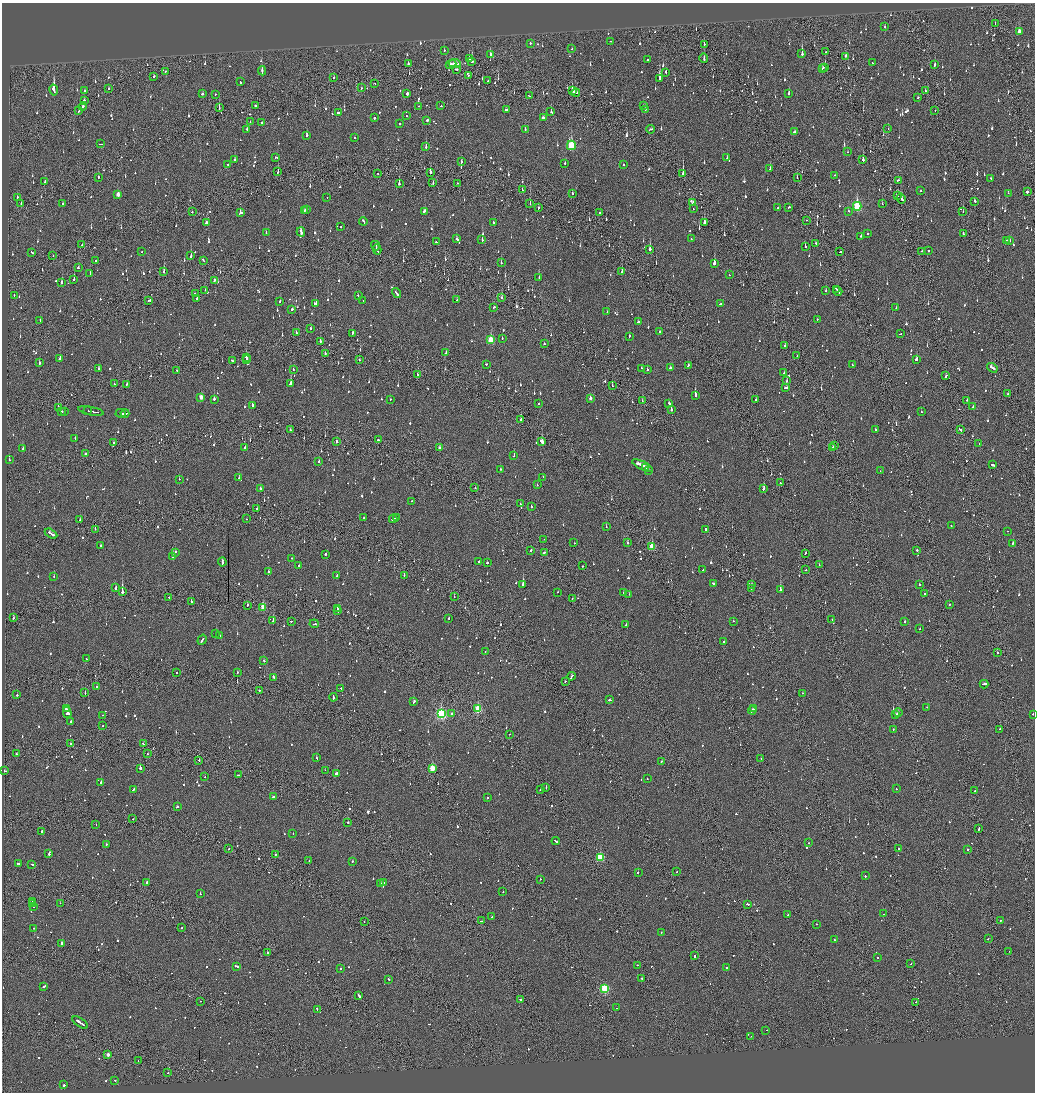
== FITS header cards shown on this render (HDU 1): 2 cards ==
NAXIS1  =                 2065
NAXIS2  =                 2180

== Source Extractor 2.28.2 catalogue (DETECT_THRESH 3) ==
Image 2065 x 2180 px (HDU 1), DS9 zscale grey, zoomed out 1/2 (1 PNG px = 2 x 2 image px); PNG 1037 x 1094 px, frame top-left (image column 1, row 2179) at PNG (2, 3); each listed source drawn as its Kron ellipse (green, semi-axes under 4 px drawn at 4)
Background -0.13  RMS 0.093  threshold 0.28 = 3 sigma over >= 5 px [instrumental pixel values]
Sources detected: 1615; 107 cannot appear on this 1/2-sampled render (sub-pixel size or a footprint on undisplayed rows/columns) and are neither listed nor drawn; of the other 1508, the 500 brightest by FLUX_AUTO listed and drawn (1008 fainter detections omitted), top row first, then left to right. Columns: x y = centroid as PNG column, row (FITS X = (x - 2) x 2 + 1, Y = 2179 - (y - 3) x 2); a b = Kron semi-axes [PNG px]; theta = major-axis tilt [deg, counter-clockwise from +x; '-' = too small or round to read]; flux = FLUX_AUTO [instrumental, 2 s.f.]
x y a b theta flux
995 23 2 1 - 62
885 27 2 2 - 58
1019 32 3 2 - 180
610 41 2 1 - 120
530 43 2 2 - 100
704 45 4 1 - 120
572 49 2 2 - 63
444 50 2 2 - 66
826 52 2 1 - 100
490 54 2 2 - 350
802 54 4 2 - 280
846 56 3 2 - 140
469 58 3 2 - 500
704 58 4 1 - 230
647 59 2 2 - 190
472 61 3 2 - 2800
455 63 6 2 -8 260
872 63 2 2 - 59
408 64 2 2 - 160
451 64 5 2 - 190
935 65 3 2 - 190
825 67 3 1 - 140
456 69 3 2 - 96
822 69 4 2 - 69
165 71 2 2 - 61
262 71 4 2 - 180
666 72 3 2 - 71
468 75 2 1 - 55
154 76 2 2 - 66
334 78 2 2 - 60
659 79 4 2 - 660
488 80 3 2 - 110
240 82 2 2 - 120
375 83 2 2 - 59
109 88 2 1 - 120
361 88 3 1 - 98
54 90 5 2 - 1900
85 90 2 2 - 72
572 91 3 3 - 270
925 91 2 1 - 120
407 93 2 2 - 1700
576 93 4 2 - 190
202 94 2 2 - 110
215 94 2 2 - 97
789 94 2 2 - 340
529 96 3 1 - 65
918 97 2 2 - 77
84 100 2 2 - 620
255 105 2 2 - 77
643 105 2 2 - 120
83 106 4 2 - 520
418 106 2 2 - 55
441 106 2 2 - 55
219 107 3 1 - 110
645 109 2 2 - 180
507 110 3 2 - 2900
935 110 2 1 - 62
79 111 3 2 - 120
551 112 2 2 - 85
339 113 2 2 - 1100
406 116 2 2 - 120
374 118 2 2 - 420
543 118 3 2 - 170
427 120 2 2 - 1400
250 122 2 2 - 55
261 122 2 2 - 790
400 124 2 2 - 400
888 128 2 1 - 140
247 129 2 2 - 230
525 129 3 2 - 110
650 129 4 2 - 110
794 132 3 2 - 98
306 135 3 2 - 110
355 138 2 2 - 77
100 144 3 1 - 530
571 145 5 3 - 1100
426 147 3 2 - 140
847 152 2 1 - 57
275 157 2 2 - 120
727 158 2 2 - 62
235 160 3 2 - 93
863 160 3 2 - 250
462 162 2 2 - 250
565 163 2 2 - 100
228 165 2 2 - 68
623 165 2 2 - 280
770 169 2 2 - 68
278 172 3 1 - 100
430 172 3 2 - 760
378 173 2 1 - 55
683 174 3 2 - 430
835 175 2 2 - 73
98 177 2 2 - 98
797 178 3 2 - 72
991 178 2 2 - 70
898 180 2 2 - 63
45 182 2 2 - 56
433 183 2 1 - 99
457 183 2 1 - 81
399 184 3 2 - 220
522 190 4 2 - 140
921 191 2 2 - 57
1027 192 3 2 - 520
572 193 2 2 - 77
1008 193 2 2 - 92
118 194 3 2 - 170
897 196 3 2 - 110
17 197 2 2 - 100
327 197 2 1 - 56
901 198 5 2 - 170
975 201 2 2 - 140
21 203 2 2 - 59
692 203 3 2 - 72
63 204 3 2 - 120
530 204 3 1 - 130
882 204 2 2 - 110
857 206 4 3 - 1600
789 207 3 2 - 120
538 208 3 2 - 76
778 208 2 2 - 61
306 209 2 2 - 69
693 209 2 1 - 73
304 210 2 2 - 80
424 211 3 2 - 120
848 211 2 2 - 55
963 211 2 1 - 81
192 212 2 2 - 130
600 212 2 2 - 63
240 213 4 3 - 140
806 220 2 1 - 55
363 221 4 2 - 150
493 222 2 2 - 98
207 223 3 2 - 100
704 223 3 2 - 180
341 227 2 2 - 68
301 232 5 2 - 180
266 233 2 2 - 81
868 234 2 2 - 75
963 234 3 2 - 85
861 236 2 2 - 110
457 239 3 2 - 62
691 239 2 2 - 67
482 240 3 2 - 120
1006 240 2 2 - 61
1009 240 2 2 - 85
436 242 2 2 - 78
816 243 2 2 - 73
82 245 2 1 - 62
375 246 5 2 - 150
805 246 3 2 - 110
377 249 5 1 - 200
650 249 3 2 - 1800
929 250 2 1 - 67
142 251 2 1 - 59
922 251 2 2 - 85
32 252 2 2 - 83
840 252 3 2 - 110
53 255 2 1 - 62
191 256 2 2 - 170
96 260 2 2 - 100
203 260 3 2 - 79
501 263 2 2 - 59
714 263 3 2 - 790
78 268 2 2 - 67
622 271 3 2 - 79
164 272 3 2 - 320
90 274 2 2 - 68
729 275 2 1 - 75
539 277 2 1 - 130
74 279 2 2 - 190
214 280 3 2 - 130
62 283 2 2 - 180
836 289 3 2 - 150
205 290 2 1 - 76
826 291 2 2 - 55
838 291 5 2 - 240
195 293 2 2 - 100
396 293 5 2 - 210
14 295 2 2 - 60
358 295 2 2 - 130
197 298 2 2 - 63
502 298 2 2 - 59
149 300 3 1 - 170
457 300 2 2 - 120
280 301 2 2 - 55
363 301 2 1 - 96
316 303 3 2 - 230
720 304 3 2 - 200
494 307 2 2 - 110
896 308 2 2 - 83
292 309 2 2 - 69
607 312 2 2 - 97
817 319 2 2 - 63
40 320 2 2 - 87
638 322 2 2 - 65
311 328 2 2 - 100
296 332 2 2 - 78
659 332 2 2 - 60
352 333 3 2 - 65
900 334 3 1 - 120
629 336 3 2 - 110
502 338 2 2 - 62
491 340 3 3 - 720
320 341 2 2 - 180
544 343 2 2 - 62
785 346 2 2 - 390
325 353 2 2 - 76
446 353 2 2 - 57
797 356 2 1 - 62
246 357 3 2 - 160
60 359 3 2 - 96
247 359 2 1 - 120
359 359 2 2 - 86
916 359 3 2 - 150
232 361 4 2 - 130
39 363 2 2 - 150
486 364 2 2 - 92
688 365 2 2 - 60
852 365 2 2 - 67
642 368 3 2 - 88
670 368 3 2 - 62
992 368 6 2 -34 200
98 369 2 2 - 270
293 369 2 1 - 55
176 370 2 2 - 87
647 370 2 2 - 96
784 373 2 2 - 160
418 375 2 2 - 120
946 376 4 2 - 130
786 381 2 2 - 91
114 384 2 1 - 83
127 384 3 2 - 58
291 384 4 2 - 270
612 386 2 2 - 98
786 387 4 2 - 240
1008 394 2 1 - 56
695 396 3 2 - 1500
201 397 3 2 - 180
590 398 3 2 - 82
214 399 2 2 - 320
390 399 2 2 - 55
756 400 2 2 - 66
967 400 2 2 - 68
642 401 2 2 - 67
539 403 2 2 - 82
669 403 3 2 - 95
252 406 4 2 - 190
58 407 3 2 - 58
973 407 2 2 - 70
88 410 2 2 - 120
671 410 2 2 - 230
61 411 2 2 - 79
64 411 2 2 - 90
91 411 13 2 -11 440
921 412 2 2 - 71
121 413 5 2 - 190
125 413 4 1 - 160
521 419 2 2 - 260
960 429 4 2 - 260
290 430 2 2 - 62
875 430 2 2 - 94
75 438 2 2 - 120
378 440 2 2 - 190
337 442 2 2 - 120
542 442 4 2 - 550
113 443 2 2 - 59
979 444 2 2 - 93
834 446 2 2 - 120
832 447 3 2 - 170
23 448 3 2 - 70
245 448 3 2 - 170
439 448 3 2 - 73
86 454 2 1 - 110
514 456 3 2 - 130
9 460 2 2 - 170
319 461 2 2 - 91
992 465 3 2 - 220
642 466 11 2 -25 460
645 467 3 2 - 150
500 469 2 2 - 66
648 470 3 1 - 120
880 471 2 2 - 60
543 477 2 2 - 67
239 478 2 2 - 70
179 479 2 2 - 74
780 483 2 2 - 89
537 485 2 2 - 78
475 488 2 2 - 68
260 489 2 2 - 97
763 489 2 2 - 190
412 501 2 2 - 73
520 504 2 2 - 59
531 506 2 2 - 55
257 509 2 2 - 56
364 518 2 2 - 67
396 518 2 2 - 100
246 519 2 1 - 86
393 519 4 2 - 170
80 520 2 1 - 190
951 526 2 2 - 83
606 527 2 2 - 82
95 529 2 1 - 69
706 529 3 2 - 190
1007 531 2 1 - 67
51 534 7 2 -29 230
544 539 2 1 - 65
574 543 2 1 - 57
627 543 2 2 - 92
1013 543 3 2 - 160
100 546 2 2 - 150
652 546 3 2 - 530
531 550 2 2 - 340
917 550 2 2 - 210
175 552 3 2 - 100
545 552 3 2 - 75
805 553 3 1 - 72
325 554 2 2 - 570
173 557 2 2 - 270
292 558 2 2 - 66
478 561 3 2 - 120
222 562 4 2 - 260
487 563 2 2 - 74
299 565 2 2 - 62
819 565 2 1 - 63
583 566 2 2 - 100
703 570 2 2 - 94
806 570 2 2 - 97
269 572 3 2 - 120
404 575 2 1 - 58
54 576 2 2 - 66
337 576 2 2 - 90
714 583 3 2 - 170
523 584 3 2 - 620
751 584 2 2 - 77
919 585 2 2 - 55
116 588 3 2 - 140
751 589 2 1 - 76
780 590 2 2 - 690
122 592 3 2 - 1300
557 592 2 2 - 60
623 592 2 2 - 64
629 594 2 2 - 55
924 594 2 2 - 79
169 597 2 2 - 67
454 597 2 1 - 68
572 598 2 2 - 65
191 601 2 1 - 73
949 604 2 2 - 110
247 605 3 2 - 61
263 607 3 3 - 450
337 608 3 1 - 89
338 611 3 1 - 140
13 618 2 2 - 140
449 618 2 2 - 69
832 620 2 1 - 160
273 621 2 2 - 430
291 621 3 2 - 120
733 621 2 2 - 69
905 622 2 2 - 170
314 624 4 2 - 170
626 625 2 2 - 67
920 629 2 2 - 65
216 633 2 2 - 130
220 636 2 2 - 62
202 640 5 2 - 190
724 641 2 2 - 130
485 652 2 2 - 58
997 653 2 2 - 62
86 659 2 1 - 57
264 661 2 2 - 65
176 672 2 1 - 160
237 672 2 2 - 77
572 676 4 2 - 360
273 677 2 2 - 280
565 681 2 2 - 58
984 684 4 2 - 880
97 687 2 2 - 220
341 688 2 2 - 60
259 690 2 2 - 130
85 692 3 1 - 97
802 693 2 2 - 55
17 695 2 2 - 120
333 697 4 2 - 190
610 700 3 2 - 110
414 702 4 2 - 130
927 707 2 2 - 120
754 708 3 2 - 200
66 709 3 1 - 110
478 709 3 3 - 1200
752 710 4 2 - 230
67 712 5 2 - 280
898 712 4 2 - 160
441 714 4 3 - 2900
452 714 2 2 - 460
896 714 3 1 - 90
1033 714 2 2 - 68
102 715 2 2 - 82
71 722 2 2 - 67
103 725 2 2 - 62
893 729 2 2 - 57
1000 729 2 2 - 270
510 734 2 1 - 69
70 744 2 1 - 67
143 744 2 1 - 180
17 754 2 2 - 63
147 754 2 1 - 57
316 758 2 2 - 92
761 758 2 2 - 110
199 760 2 2 - 210
661 761 2 2 - 78
140 768 2 2 - 1300
432 768 3 3 - 570
325 770 2 1 - 62
5 771 2 2 - 120
336 773 3 2 - 310
238 775 2 2 - 75
205 777 2 2 - 58
647 779 2 2 - 98
101 782 2 2 - 190
546 788 2 2 - 180
133 789 3 2 - 91
896 789 2 2 - 60
540 790 2 2 - 69
975 791 2 1 - 70
273 797 3 2 - 110
487 798 2 2 - 57
177 807 3 2 - 100
133 819 2 2 - 100
348 822 2 2 - 190
96 824 2 1 - 75
979 828 3 1 - 150
42 831 2 2 - 330
293 834 2 2 - 76
556 841 4 2 - 150
809 843 2 1 - 60
106 844 2 2 - 110
899 848 2 1 - 55
229 849 2 2 - 88
967 849 2 2 - 580
49 853 3 2 - 150
275 855 2 1 - 65
600 857 3 3 - 1100
309 861 2 2 - 66
352 861 2 2 - 110
18 863 3 2 - 170
32 864 2 2 - 64
638 872 2 2 - 100
677 872 2 2 - 61
865 876 2 2 - 190
540 879 2 1 - 78
147 882 2 2 - 190
381 883 3 1 - 76
384 883 3 2 - 64
503 891 2 2 - 130
200 894 2 2 - 72
33 902 2 2 - 260
60 903 2 2 - 120
32 904 2 2 - 120
748 904 3 2 - 220
34 907 2 2 - 58
884 914 2 1 - 140
788 915 2 1 - 89
492 917 2 1 - 79
1000 920 2 1 - 92
481 921 3 2 - 77
364 922 2 1 - 55
817 924 2 2 - 96
34 928 2 1 - 68
181 928 2 2 - 56
661 932 2 2 - 240
834 939 2 2 - 81
988 939 2 2 - 77
62 943 3 2 - 660
1009 951 2 1 - 63
267 953 2 2 - 250
695 956 3 1 - 130
877 958 2 2 - 99
910 964 3 2 - 79
637 965 2 2 - 100
236 966 3 2 - 310
341 968 2 2 - 58
726 968 2 2 - 77
642 978 2 2 - 100
389 979 2 2 - 81
44 986 3 2 - 180
604 988 3 3 - 1600
359 995 3 2 - 230
520 999 2 2 - 64
200 1001 2 1 - 82
916 1002 2 1 - 73
616 1008 2 2 - 61
317 1009 3 2 - 100
80 1022 9 2 -35 470
766 1030 2 1 - 120
751 1036 2 1 - 58
108 1055 3 2 - 120
138 1061 2 1 - 62
168 1073 2 1 - 150
115 1080 2 2 - 57
64 1085 2 2 - 570
At the frame edge (FLAGS 8, measured only in part): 1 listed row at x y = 1033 714
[1008 fainter detections neither listed nor drawn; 107 sub-pixel or undisplayed-footprint detections neither listed nor drawn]